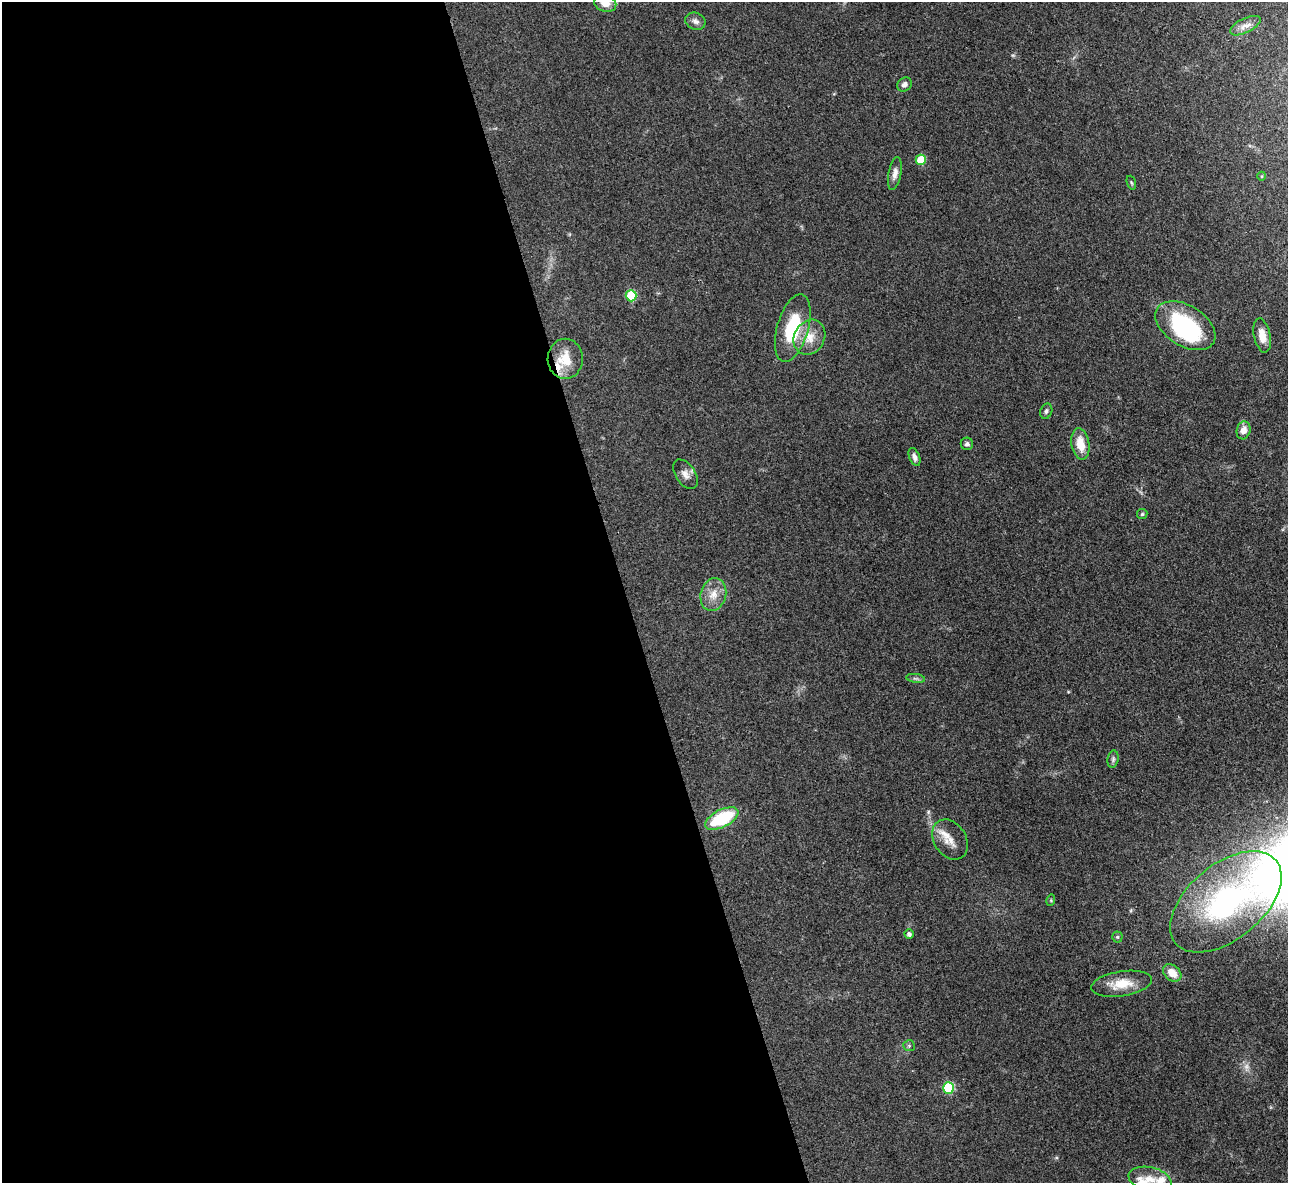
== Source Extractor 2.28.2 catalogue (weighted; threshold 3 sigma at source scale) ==
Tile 9 of 4 x 4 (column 1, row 3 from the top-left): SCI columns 10-1295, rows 1451-2631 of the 5162 x 5140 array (HDU 1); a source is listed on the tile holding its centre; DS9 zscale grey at full resolution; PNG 1290 x 1185 px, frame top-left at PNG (2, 2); each listed source drawn as its Kron ellipse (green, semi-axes under 4 px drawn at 4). Shown black and unused: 48% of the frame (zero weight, under 3 of 4 exposures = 2% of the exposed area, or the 3 px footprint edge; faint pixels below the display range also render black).
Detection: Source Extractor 2.28.2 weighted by HDU 2 'WHT'; one run over the whole footprint, this tile lists its part. Background 0.0792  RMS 0.0058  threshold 0.0262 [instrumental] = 3 sigma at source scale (4.5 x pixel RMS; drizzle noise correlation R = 1.50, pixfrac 1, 0.05/0.05 arcsec/px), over >= 5 px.
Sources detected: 40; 1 too faint to see at this stretch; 1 inside a brighter object's white glare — neither listed nor drawn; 3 inside a brighter listed object's ellipse — not listed separately; the other 35 listed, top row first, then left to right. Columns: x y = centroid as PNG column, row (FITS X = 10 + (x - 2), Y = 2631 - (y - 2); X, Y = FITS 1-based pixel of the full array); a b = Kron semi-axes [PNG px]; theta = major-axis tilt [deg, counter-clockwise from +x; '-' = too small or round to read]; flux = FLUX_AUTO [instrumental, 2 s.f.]
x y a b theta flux
605 3 11 8 -21 5.9
695 21 10 8 -22 2.6
1245 26 17 7 26 4.3
904 84 8 6 42 2.6
921 160 5 5 - 18
895 174 16 6 79 3.5
1262 176 4 3 - 0.47
1131 183 7 4 -70 0.88
631 296 5 5 - 29
1185 326 33 20 -32 61
793 328 35 15 74 32
1262 335 17 8 -78 6.3
809 337 18 15 61 10
565 359 20 17 88 14
1046 411 8 6 71 1.5
1243 430 9 7 75 4.5
967 444 6 6 - 1.8
1080 444 16 9 -80 9.6
915 457 9 5 -68 2.2
685 474 16 9 -57 4.1
1142 514 5 5 - 0.84
713 594 17 12 74 7.9
916 678 9 4 -9 1.3
1113 759 8 5 81 1.4
722 818 18 8 27 36
950 840 21 16 -57 8.7
1051 900 6 3 73 0.66
1226 902 65 37 40 120
909 934 5 4 - 2
1117 937 5 5 - 0.83
1172 973 10 7 -41 7.5
1121 984 31 12 9 12
909 1046 6 5 - 0.9
948 1088 6 5 - 37
1150 1179 22 12 -13 9.3
Isophote crosses this tile's border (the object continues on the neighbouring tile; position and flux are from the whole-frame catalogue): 1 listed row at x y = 605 3